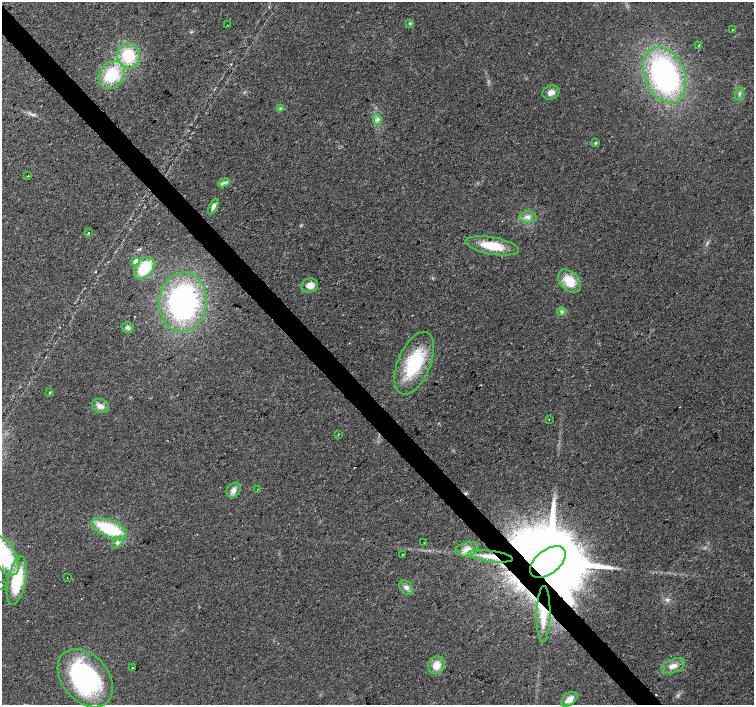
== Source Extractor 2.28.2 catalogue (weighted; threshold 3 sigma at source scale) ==
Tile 11 of 4 x 4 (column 3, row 3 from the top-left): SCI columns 3012-4514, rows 1619-3024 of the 6018 x 5985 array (HDU 1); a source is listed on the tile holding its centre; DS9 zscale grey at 2 x 2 block average (1 PNG px = mean of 2 x 2 image px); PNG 756 x 707 px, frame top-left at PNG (2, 2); each listed source drawn as its Kron ellipse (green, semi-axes under 4 px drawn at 4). Shown black and unused: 4% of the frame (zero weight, under 2 of 3 exposures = <1% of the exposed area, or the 3 px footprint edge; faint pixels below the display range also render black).
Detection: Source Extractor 2.28.2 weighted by HDU 2 'WHT'; one run over the whole footprint, this tile lists its part. Background 0.024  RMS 0.0063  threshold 0.0282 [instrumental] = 3 sigma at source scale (4.5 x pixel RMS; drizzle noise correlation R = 1.50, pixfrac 1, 0.0396/0.0396 arcsec/px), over >= 5 px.
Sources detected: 58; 1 too faint to see at this stretch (2 x 2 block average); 7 cosmic-ray / hot-pixel residue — neither listed nor drawn; the other 50 listed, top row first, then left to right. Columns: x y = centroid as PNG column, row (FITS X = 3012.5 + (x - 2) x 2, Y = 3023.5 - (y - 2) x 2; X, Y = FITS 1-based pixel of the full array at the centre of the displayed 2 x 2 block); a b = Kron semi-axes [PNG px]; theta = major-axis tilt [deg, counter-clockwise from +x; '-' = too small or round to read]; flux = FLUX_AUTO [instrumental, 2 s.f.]
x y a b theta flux
410 23 4 3 - 1.7
227 25 2 2 - 0.86
732 29 2 2 - 0.65
699 45 3 2 - 1.2
129 56 13 11 -76 60
112 75 15 12 50 61
664 75 29 20 -67 310
551 93 9 7 17 9.1
739 94 7 3 78 2.7
280 109 4 3 - 2
377 119 5 4 - 4.1
596 143 3 3 - 1.9
28 176 2 2 - 0.99
224 183 6 3 23 3.3
213 206 8 4 63 6.2
528 217 8 5 -2 7.4
88 233 3 2 - 34
492 246 27 8 -10 46
136 261 3 3 - 20
144 268 12 8 50 53
569 281 13 9 -45 33
310 285 8 7 - 13
183 302 30 24 84 290
561 312 4 3 - 2.5
128 327 6 5 - 4.2
414 363 33 16 67 94
50 392 3 3 - 1.1
100 406 8 7 - 8.5
549 419 2 2 - 0.91
338 435 3 2 - 0.86
257 489 2 2 - 2
233 490 8 6 54 8.5
109 529 18 8 -22 85
424 542 2 2 - 0.56
117 543 7 4 49 3.8
467 549 12 6 14 11
4 555 22 11 -59 110
403 555 2 2 - 8.3
490 556 23 5 -8 22
548 562 21 12 39 38000
67 578 2 2 - 3.9
17 581 25 9 78 75
2 585 2 2 - 3.5
406 588 8 6 -48 5.9
543 614 28 7 89 35
436 665 9 8 - 17
673 666 12 6 21 12
132 668 2 2 - 18
85 678 33 23 -50 220
569 699 9 5 38 12
Overlapping masked pixels (flux is a lower limit): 3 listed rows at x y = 490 556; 548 562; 543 614
Isophote crosses this tile's border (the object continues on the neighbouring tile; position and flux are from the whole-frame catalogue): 2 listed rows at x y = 4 555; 2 585
Diffuse or blended objects may show on this block-average render without a row.